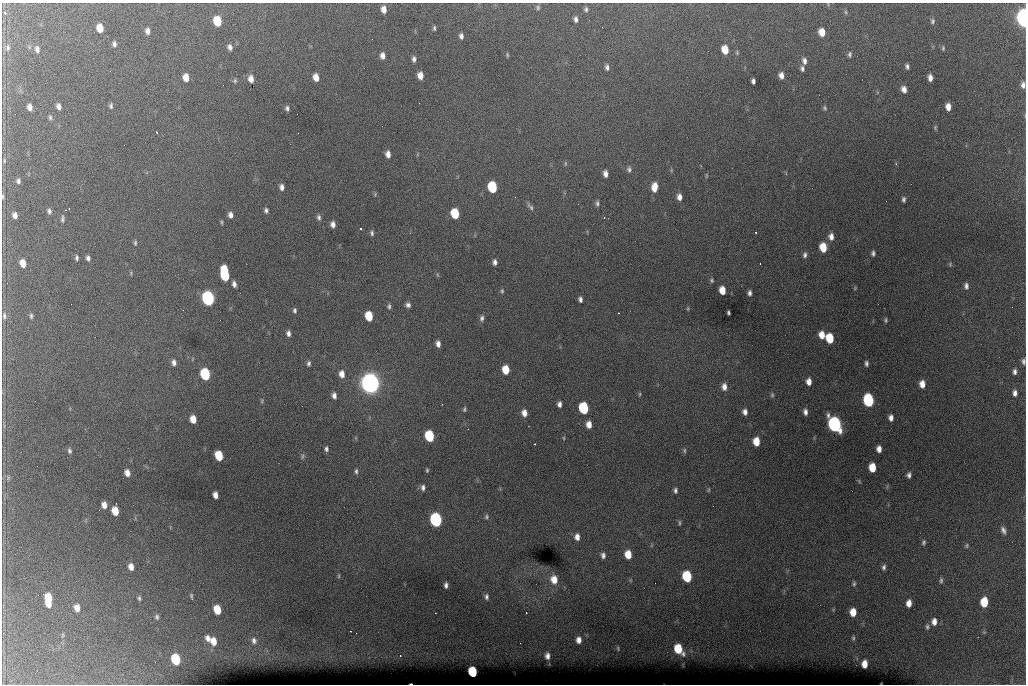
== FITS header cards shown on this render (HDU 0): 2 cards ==
NAXIS1  =                 1024 /fastest changing axis
NAXIS2  =                  682 /next to fastest changing axis

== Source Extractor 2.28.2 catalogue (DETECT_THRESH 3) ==
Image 1024 x 682 px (HDU 0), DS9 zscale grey, 1 PNG px = 1 image px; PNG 1028 x 686 px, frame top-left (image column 1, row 682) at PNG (2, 3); no overlay
Background 6370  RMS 52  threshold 157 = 3 sigma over >= 5 px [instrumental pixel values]
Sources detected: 213; all 213 listed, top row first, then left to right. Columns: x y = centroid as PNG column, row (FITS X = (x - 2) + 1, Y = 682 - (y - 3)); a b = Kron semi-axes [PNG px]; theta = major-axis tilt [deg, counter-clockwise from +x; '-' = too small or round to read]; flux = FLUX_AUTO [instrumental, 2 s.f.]
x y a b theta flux
538 7 6 5 - 6.6e+03
384 9 6 5 - 2.6e+04
586 9 6 5 - 7.7e+03
5 12 3 3 - 1.1e+04
846 12 6 4 -87 5.4e+03
1023 18 10 5 -86 1.6e+06
576 19 6 4 -80 1.1e+04
217 21 7 6 - 1.4e+05
932 21 7 5 89 7.3e+03
100 28 7 5 -79 5.3e+04
434 28 6 4 -90 5.9e+03
147 31 7 5 -84 1.7e+04
822 32 7 5 -80 4.7e+04
461 36 6 5 - 1.3e+04
114 44 6 5 - 1.0e+04
230 47 7 6 - 1.4e+04
8 48 10 7 -89 1.3e+04
943 48 5 4 - 5.1e+03
37 49 8 5 -77 1.4e+04
725 50 7 5 -80 6.9e+04
737 52 6 5 - 5.6e+03
850 54 7 5 -88 8.0e+03
507 55 6 3 -82 4.7e+03
382 56 7 5 -83 2.0e+04
414 59 6 5 - 1.1e+04
804 61 8 6 -78 1.5e+04
907 66 5 4 - 9.0e+03
607 67 7 5 -83 1.1e+04
802 68 7 5 -73 9.5e+03
420 75 6 5 - 3.2e+04
781 75 6 5 - 2.0e+04
186 77 7 5 -83 4.0e+04
316 77 7 5 -78 3.6e+04
930 78 6 4 -88 2.0e+04
251 79 6 5 - 2.5e+04
235 81 6 5 - 6.2e+03
753 81 5 4 - 1.1e+04
1023 85 8 5 -88 1.6e+04
904 89 7 5 -71 1.9e+04
59 106 6 4 -71 1.5e+04
111 106 7 5 89 7.6e+03
30 107 6 4 -81 2.0e+04
948 107 6 5 - 2.8e+04
287 108 5 4 - 8.7e+03
825 108 6 5 - 6.0e+03
50 117 6 5 - 6.7e+03
935 127 6 4 -90 4.7e+03
157 132 3 2 - 3.3e+03
388 154 7 5 -81 2.2e+04
4 161 7 3 -83 4.4e+03
565 163 6 3 -90 4.2e+03
629 169 7 6 - 9.4e+03
671 170 6 4 -72 4.1e+03
605 174 6 4 -83 1.9e+04
706 176 7 3 90 3.8e+03
18 181 6 5 - 9.5e+03
282 187 6 5 - 1.6e+04
492 187 7 6 - 2.8e+05
654 187 9 6 83 4.3e+04
375 194 5 4 - 4.1e+03
3 196 5 3 - 4.8e+03
679 197 7 5 -85 2.0e+04
904 199 5 3 - 8.2e+03
597 203 7 5 -86 8.4e+03
530 207 12 5 -50 1.0e+04
266 210 5 4 - 9.3e+03
49 211 6 5 - 9.6e+03
455 213 7 6 - 1.6e+05
15 215 6 4 -78 1.8e+04
230 215 6 5 - 1.7e+04
319 217 7 5 -78 9.7e+03
604 218 3 3 - 3.6e+03
62 219 8 4 86 8.0e+03
222 222 6 3 -78 4.5e+03
333 224 6 5 - 1.8e+04
361 229 3 3 - 3.7e+03
756 232 3 2 - 4.2e+03
372 233 7 5 -83 8.3e+03
831 237 8 6 -86 2.2e+04
135 243 7 5 89 6.5e+03
823 247 7 5 -81 7.8e+04
873 253 5 3 - 8.5e+03
805 255 7 5 85 1.0e+04
77 258 6 4 -89 7.4e+03
88 258 5 4 - 1.1e+04
495 262 6 5 - 1.3e+04
23 263 7 5 -75 3.8e+04
760 264 2 2 - 1.9e+03
950 264 6 4 -49 4.5e+03
131 273 7 3 -83 3.8e+03
225 274 12 6 -82 2.6e+05
438 275 6 3 -69 4.3e+03
711 280 5 4 - 5.5e+03
234 284 6 4 -79 1.3e+04
966 286 7 5 -83 1.2e+04
855 288 5 4 - 3.5e+03
722 290 7 5 -81 4.8e+04
502 291 6 5 - 5.7e+03
749 293 5 4 - 1.1e+04
208 298 8 6 -78 1.1e+06
580 299 6 4 -78 1.1e+04
408 305 5 5 - 1.1e+04
389 306 7 5 88 7.7e+03
688 309 6 3 -90 3.9e+03
295 310 6 5 - 8.2e+03
728 312 4 3 - 5.7e+03
619 313 3 2 - 2.4e+03
4 316 10 5 90 1.0e+04
31 316 6 4 -89 6.5e+03
369 316 7 5 -79 1.1e+05
482 318 9 5 81 1.1e+04
885 320 5 4 - 5.6e+03
288 333 6 5 - 1.4e+04
822 335 6 5 - 4.1e+04
830 338 7 6 - 1.2e+05
438 344 6 4 -81 1.7e+04
192 359 5 3 - 3.1e+03
1023 361 7 4 -88 9.2e+03
174 362 7 5 -79 1.5e+04
309 363 6 4 88 8.1e+03
866 363 5 3 - 8.6e+03
506 370 7 5 -83 7.6e+04
1015 372 5 4 - 1.0e+04
205 374 7 6 - 3.3e+05
342 374 8 6 -83 2.7e+04
809 381 7 5 -84 2.7e+04
370 383 10 8 -75 2.8e+06
922 384 7 5 90 3.4e+04
724 387 9 6 -86 2.4e+04
1015 393 6 4 -86 1.4e+04
640 394 5 3 - 3.8e+03
334 395 6 4 -76 1.5e+04
772 395 7 5 89 6.5e+03
868 400 8 6 -82 4.8e+05
262 401 7 3 82 4.2e+03
559 404 5 4 - 1.4e+04
584 408 7 6 - 3.2e+05
464 409 7 4 83 6.1e+03
745 412 8 6 -80 1.7e+04
805 412 7 4 -82 1.4e+04
524 413 7 5 -78 2.4e+04
891 418 6 4 -86 1.7e+04
193 419 7 5 -78 4.3e+04
589 424 6 5 - 3.0e+04
835 424 9 6 -72 1.3e+06
429 436 7 6 - 2.6e+05
564 438 5 3 - 3.1e+03
756 441 7 5 -85 6.2e+04
535 444 3 2 - 7.4e+03
326 449 6 4 89 9.5e+03
879 449 6 4 -85 2.2e+04
684 450 7 4 -85 5.7e+03
69 451 6 4 -76 7.5e+03
219 456 7 5 -75 1.2e+05
302 456 8 5 73 7.0e+03
872 467 7 5 -86 7.7e+04
427 470 5 3 - 4.7e+03
356 471 7 5 86 7.7e+03
127 473 6 5 - 2.4e+04
909 475 5 4 - 1.1e+04
8 478 7 5 -71 8.5e+03
859 481 6 4 -47 4.1e+03
423 488 7 5 -89 1.2e+04
675 490 6 4 -86 9.3e+03
708 490 6 4 73 4.2e+03
215 495 6 4 -79 2.3e+04
104 505 6 5 - 2.6e+04
115 511 7 5 -75 6.6e+04
486 517 7 6 - 7.5e+03
436 520 8 6 -79 8.6e+05
679 523 8 3 86 5.4e+03
1003 530 9 5 -66 1.3e+04
577 537 7 5 -86 2.2e+04
923 542 6 5 - 7.3e+03
967 546 6 5 - 5.1e+03
628 554 7 5 -83 6.1e+04
603 555 7 5 -83 1.3e+04
131 567 6 5 - 2.6e+04
884 567 7 5 78 9.6e+03
339 576 5 3 - 3.9e+03
687 576 7 6 - 2.4e+05
554 580 10 8 -78 4.6e+04
941 580 7 4 87 7.4e+03
854 584 7 4 89 6.5e+03
446 585 5 4 - 1.1e+04
191 596 6 3 -78 5.2e+03
486 597 7 6 - 1.1e+04
49 598 10 6 -87 1.0e+05
139 598 6 4 -81 7.0e+03
984 602 7 5 87 1.3e+05
909 603 6 5 - 2.9e+04
49 604 5 4 - 3.0e+04
77 608 7 6 - 3.2e+04
217 610 7 5 -74 9.1e+04
853 612 7 5 90 5.3e+04
526 613 2 2 - 2.5e+03
157 617 6 5 - 7.7e+03
934 622 8 6 87 2.3e+04
927 627 7 5 90 8.0e+03
984 632 5 5 - 4.3e+03
62 635 7 3 81 4.7e+03
208 638 9 6 -62 1.9e+04
853 638 6 4 82 5.9e+03
254 640 9 7 -75 1.6e+04
579 640 6 5 - 2.1e+04
214 641 8 6 -78 4.1e+04
618 648 6 3 -82 3.4e+03
678 649 8 6 -60 1.2e+05
547 656 6 5 - 1.7e+04
176 659 7 6 - 2.5e+05
864 664 7 5 87 3.9e+04
473 672 7 5 -78 2.1e+05
411 684 3 2 - 2.7e+03
At the frame edge (FLAGS 8, measured only in part): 5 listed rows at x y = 1023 18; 1023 85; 3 196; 1023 361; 411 684

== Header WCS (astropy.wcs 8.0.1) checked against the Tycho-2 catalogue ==
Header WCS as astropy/WCSLIB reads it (CRVAL/CRPIX/CD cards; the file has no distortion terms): RA---TAN/DEC--TAN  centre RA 07:06:07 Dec +31:10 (106.53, +31.16 deg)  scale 1.43 arcsec/px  FOV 24.4' x 16.3'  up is -93 deg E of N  parity flipped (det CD > 0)
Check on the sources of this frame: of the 60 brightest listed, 10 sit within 2.1 arcsec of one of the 14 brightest Tycho-2 stars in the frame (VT <= 12.35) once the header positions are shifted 0.42 arcsec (0.42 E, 0.02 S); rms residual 0.91 arcsec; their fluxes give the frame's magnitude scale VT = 25.53 - 2.5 log10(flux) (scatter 0.26 mag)
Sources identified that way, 10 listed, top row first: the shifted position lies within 2.1 arcsec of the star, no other Tycho-2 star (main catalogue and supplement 1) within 4.2 arcsec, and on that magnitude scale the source's flux lands within +1.5 / -3 mag of the star's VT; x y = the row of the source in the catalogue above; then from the Tycho-2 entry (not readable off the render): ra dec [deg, ICRS J2000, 3 dp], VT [Tycho-2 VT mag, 2 dp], TYC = Tycho-2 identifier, HIP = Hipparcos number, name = IAU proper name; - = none
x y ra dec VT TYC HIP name
1023 18 106.369 +31.359 8.79 2438-636-1 - -
492 187 106.458 +31.151 12.35 2438-728-1 - -
208 298 106.516 +31.041 10.39 2438-398-1 - -
205 374 106.551 +31.041 11.84 2438-663-1 - -
370 383 106.552 +31.106 9.20 2438-180-1 - -
868 400 106.550 +31.305 11.61 2438-184-1 - -
584 408 106.559 +31.192 11.79 2438-1039-1 - -
835 424 106.562 +31.292 10.01 2438-106-1 - -
436 520 106.614 +31.135 11.36 2438-550-1 - -
473 672 106.684 +31.152 11.76 2438-931-1 - -